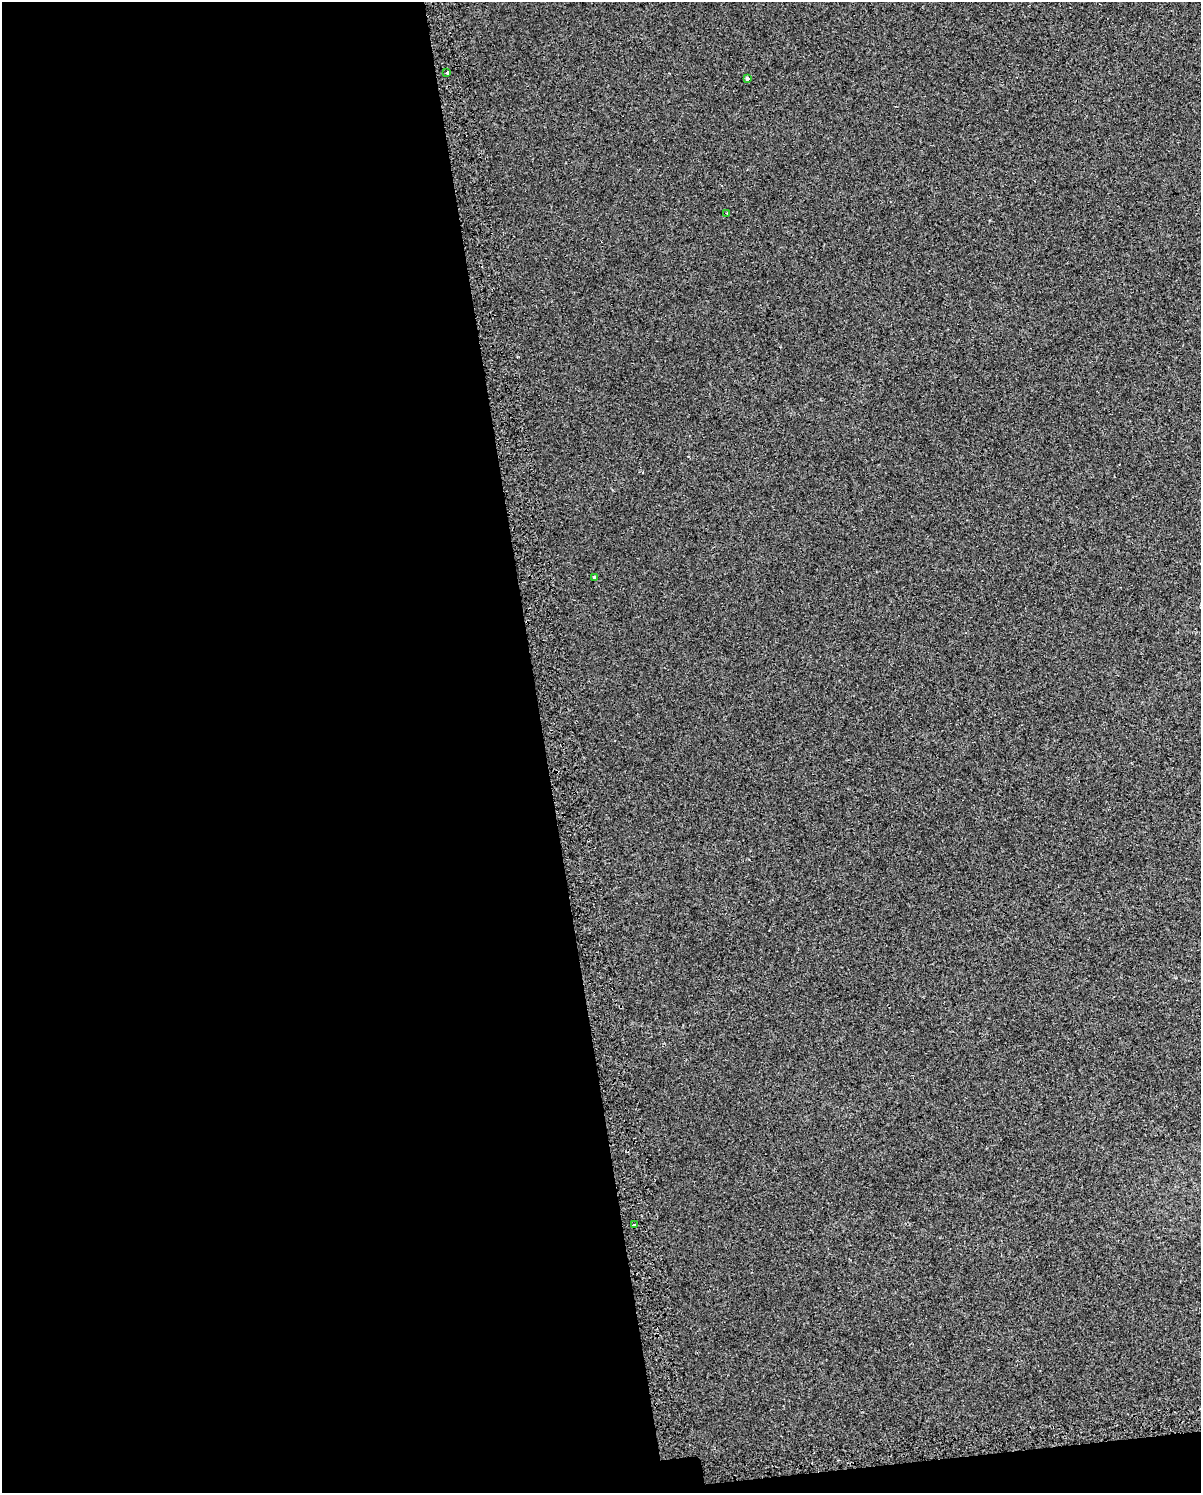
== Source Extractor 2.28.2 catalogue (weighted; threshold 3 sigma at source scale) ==
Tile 9 of 4 x 3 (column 1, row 3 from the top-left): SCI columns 40-1238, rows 55-1545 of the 4875 x 4627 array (HDU 1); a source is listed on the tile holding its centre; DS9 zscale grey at full resolution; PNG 1203 x 1495 px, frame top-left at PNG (2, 2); each listed source drawn as its Kron ellipse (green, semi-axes under 4 px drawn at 4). Shown black and unused: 46% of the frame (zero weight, under 2 of 3 exposures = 3% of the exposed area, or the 3 px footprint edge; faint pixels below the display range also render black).
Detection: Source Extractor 2.28.2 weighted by HDU 2 'WHT'; one run over the whole footprint, this tile lists its part. Background 0.00321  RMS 0.0041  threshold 0.0183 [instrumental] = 3 sigma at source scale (4.5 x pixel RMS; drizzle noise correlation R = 1.50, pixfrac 1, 0.0396/0.0396 arcsec/px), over >= 5 px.
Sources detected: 5; all 5 listed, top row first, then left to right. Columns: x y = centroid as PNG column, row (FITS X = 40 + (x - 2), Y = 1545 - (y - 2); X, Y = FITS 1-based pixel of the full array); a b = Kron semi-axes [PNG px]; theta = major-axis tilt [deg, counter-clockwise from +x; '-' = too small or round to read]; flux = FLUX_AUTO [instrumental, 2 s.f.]
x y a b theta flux
447 73 3 3 - 1.4
747 79 4 3 - 3.1
727 213 3 3 - 3.4
594 577 3 3 - 0.5
635 1225 4 2 - 2.7